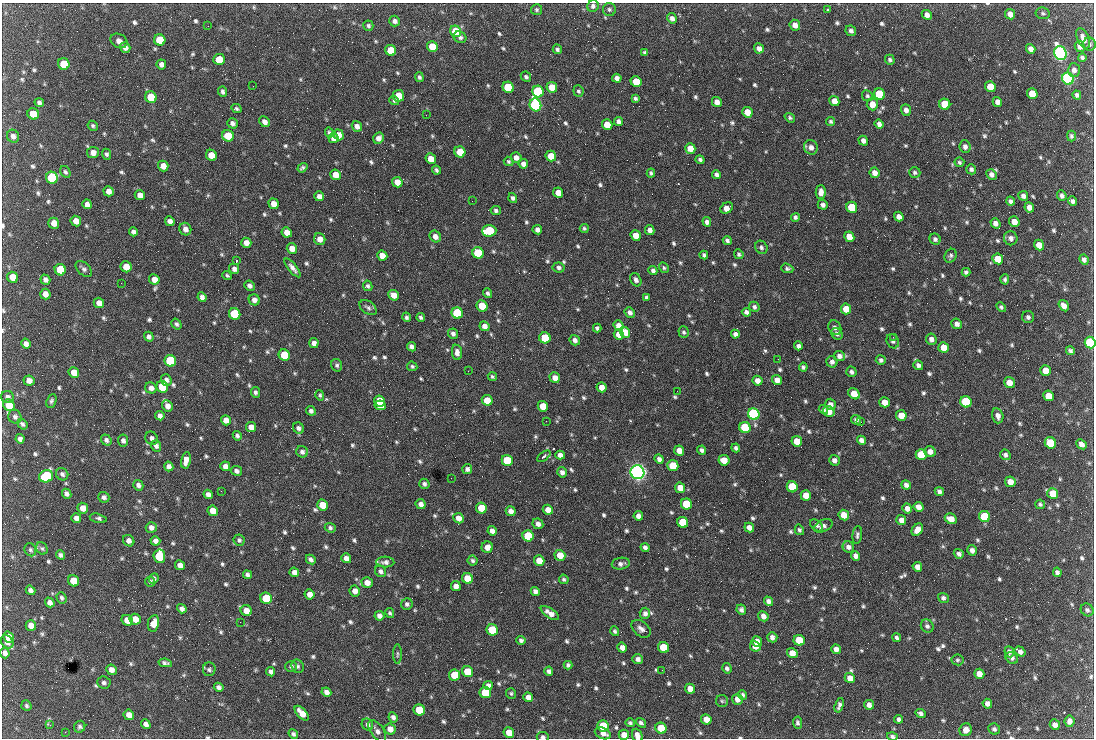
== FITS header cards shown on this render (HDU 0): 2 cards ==
NAXIS1  =                 1092 /fastest changing axis
NAXIS2  =                  736 /next to fastest changing axis

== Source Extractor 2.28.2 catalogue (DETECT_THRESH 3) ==
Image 1092 x 736 px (HDU 0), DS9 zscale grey, 1 PNG px = 1 image px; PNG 1096 x 740 px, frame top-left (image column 1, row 736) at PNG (2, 3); each listed source drawn as its Kron ellipse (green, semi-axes under 4 px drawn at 4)
Background 1560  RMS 37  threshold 111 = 3 sigma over >= 5 px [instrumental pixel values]
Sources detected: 838; of the 838, the 500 brightest by FLUX_AUTO listed and drawn (338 fainter detections omitted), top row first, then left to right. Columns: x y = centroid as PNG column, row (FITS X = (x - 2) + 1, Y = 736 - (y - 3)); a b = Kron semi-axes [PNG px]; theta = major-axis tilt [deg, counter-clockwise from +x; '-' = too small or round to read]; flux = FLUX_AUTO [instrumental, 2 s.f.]
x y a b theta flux
593 6 6 5 - 6.9e+03
609 9 6 6 - 5.7e+03
537 10 5 5 - 4.6e+03
827 10 3 3 - 8.1e+03
1043 13 7 6 - 5.0e+03
1010 14 5 5 - 1.7e+04
927 15 5 4 - 1.2e+04
672 18 5 4 - 9.1e+03
395 21 5 5 - 9.3e+03
795 25 5 5 - 1.4e+04
208 26 2 2 - 4.9e+03
368 26 5 5 - 5.6e+03
455 31 6 5 - 8.3e+04
851 31 5 5 - 7.8e+03
460 37 6 5 - 7.3e+03
1083 38 11 6 -64 1.8e+04
160 40 6 5 - 7.5e+04
119 41 9 6 -28 1.2e+04
1089 44 6 6 - 5.3e+03
432 46 5 5 - 5.3e+04
1080 46 6 5 - 9.6e+03
125 47 5 5 - 1.2e+04
759 48 5 4 - 1.1e+04
557 49 5 4 - 5.0e+03
1031 49 5 4 - 1.3e+04
391 50 5 5 - 5.6e+04
645 53 4 3 - 5.1e+03
1060 53 7 6 - 1.3e+06
1082 58 4 3 - 5.4e+03
219 59 6 5 - 5.0e+04
890 60 5 4 - 5.3e+03
64 64 6 5 - 7.7e+04
161 64 5 4 - 1.1e+04
1074 70 7 6 - 1.1e+04
419 77 5 4 - 5.5e+03
526 77 6 4 -44 5.2e+03
617 78 5 4 - 1.0e+04
1068 79 6 5 - 8.3e+05
636 82 6 5 - 6.0e+04
253 86 2 2 - 1.9e+04
508 87 6 5 - 1.7e+05
552 87 5 5 - 3.9e+04
990 87 5 5 - 5.7e+04
538 91 6 5 - 2.8e+05
578 91 6 5 - 5.1e+03
223 92 5 4 - 7.1e+03
879 94 6 5 - 2.0e+05
1032 94 5 5 - 6.0e+04
1077 95 4 4 - 6.3e+03
398 96 6 5 - 4.7e+04
867 96 6 5 - 4.9e+03
151 97 6 5 - 7.7e+04
635 98 4 4 - 5.4e+03
394 100 5 4 - 5.2e+03
834 101 5 5 - 2.1e+04
717 102 5 4 - 1.7e+04
997 102 5 4 - 1.1e+04
39 103 5 4 - 7.2e+03
872 104 6 5 - 2.7e+04
945 104 6 5 - 9.4e+04
535 105 6 5 - 5.9e+05
236 109 5 4 - 5.2e+03
906 110 5 5 - 1.1e+04
747 112 5 5 - 3.2e+04
33 114 6 5 - 3.8e+04
426 115 2 2 - 6.1e+03
790 118 5 4 - 4.8e+03
618 121 5 4 - 9.2e+03
831 121 5 4 - 4.9e+03
265 122 6 5 - 1.1e+04
232 123 5 5 - 8.5e+03
879 124 5 4 - 1.0e+04
607 125 5 5 - 4.3e+04
93 126 5 4 - 4.8e+03
357 126 5 5 - 1.2e+04
329 132 5 4 - 4.8e+03
339 135 5 5 - 2.0e+04
13 136 6 6 - 9.7e+03
228 136 6 5 - 6.5e+04
1071 136 5 4 - 5.3e+03
333 138 5 5 - 1.3e+04
379 138 6 5 - 1.5e+04
863 141 5 4 - 9.7e+03
811 147 7 6 - 1.3e+04
965 147 6 5 - 1.0e+04
690 148 5 5 - 3.1e+04
93 152 6 5 - 1.6e+04
460 152 6 5 - 5.2e+04
106 154 5 4 - 5.6e+03
211 155 6 5 - 4.0e+04
551 156 5 5 - 3.5e+04
516 158 6 5 - 1.3e+04
431 159 5 5 - 2.8e+04
700 160 4 3 - 6.3e+03
509 161 5 4 - 4.5e+03
959 162 5 4 - 4.9e+03
523 164 5 4 - 1.1e+04
163 166 5 5 - 2.3e+04
302 168 5 3 - 5.3e+03
971 169 5 5 - 6.7e+03
436 170 4 3 - 5.1e+03
65 172 6 4 -59 4.5e+03
915 172 6 5 - 5.3e+03
651 173 4 4 - 5.2e+03
874 173 5 4 - 1.7e+04
336 175 5 5 - 2.7e+04
716 175 4 4 - 7.2e+03
991 175 6 5 - 9.4e+03
52 178 6 6 - 2.7e+05
397 182 5 5 - 2.4e+04
109 191 5 5 - 1.6e+04
821 192 6 5 - 1.7e+04
558 193 5 5 - 2.8e+04
140 195 5 5 - 1.7e+04
319 196 5 5 - 1.3e+04
1023 196 5 4 - 9.6e+03
1062 196 5 4 - 7.8e+03
513 198 5 4 - 6.2e+03
472 201 2 2 - 5.7e+03
1010 201 4 4 - 6.9e+03
1072 201 4 4 - 7.6e+03
87 204 5 4 - 1.1e+04
274 204 5 5 - 2.2e+04
823 205 5 4 - 8.0e+03
852 207 6 5 - 1.5e+05
1029 207 5 4 - 1.4e+04
727 208 7 5 34 2.1e+04
496 211 5 4 - 6.3e+03
795 217 4 4 - 5.5e+03
899 217 5 4 - 1.3e+04
76 221 5 5 - 2.0e+04
170 221 5 4 - 1.1e+04
707 222 5 4 - 7.8e+03
1014 222 5 5 - 2.5e+04
54 223 5 5 - 2.0e+04
995 223 5 4 - 1.1e+04
584 228 4 4 - 4.5e+03
185 229 6 6 - 1.3e+04
537 230 5 4 - 1.1e+04
650 230 5 4 - 1.1e+04
489 231 7 5 3 1.7e+05
133 232 4 4 - 7.6e+03
287 232 5 5 - 1.9e+04
636 235 5 5 - 3.4e+04
435 236 6 5 - 1.3e+04
849 237 5 5 - 3.3e+04
1011 238 7 6 - 1.0e+04
320 239 6 5 - 2.0e+04
935 239 6 5 - 7.6e+03
727 240 4 4 - 5.8e+03
246 243 5 5 - 1.7e+04
1039 245 5 5 - 2.7e+04
761 247 7 6 - 7.4e+03
292 248 5 5 - 2.3e+04
478 253 6 5 - 1.5e+05
739 254 5 4 - 4.9e+03
704 255 4 4 - 5.5e+03
382 256 5 5 - 2.6e+04
951 256 7 5 63 6.1e+03
998 259 5 5 - 5.7e+04
1084 260 5 4 - 8.5e+03
236 261 3 2 - 1.2e+05
126 267 5 5 - 3.4e+04
559 267 6 5 - 6.6e+03
292 268 11 4 -51 1.2e+04
664 268 6 4 -61 4.8e+03
787 268 6 4 -20 5.7e+03
84 269 10 6 -42 8.3e+03
234 269 5 5 - 9.6e+03
60 270 6 5 - 1.0e+05
653 271 5 4 - 7.3e+03
966 272 4 4 - 5.5e+03
227 275 5 3 - 4.5e+03
13 277 6 5 - 3.2e+04
154 279 5 5 - 1.9e+04
1005 279 5 4 - 5.5e+03
45 280 5 4 - 9.5e+03
636 280 7 5 -61 8.7e+03
121 283 2 2 - 8.9e+03
250 286 5 4 - 9.1e+03
368 286 5 4 - 5.8e+03
487 293 5 4 - 6.2e+03
45 294 5 5 - 1.7e+04
394 295 5 5 - 2.2e+04
202 297 5 4 - 9.4e+03
646 297 4 4 - 5.4e+03
254 300 5 5 - 1.3e+04
99 303 5 5 - 1.7e+04
482 306 6 5 - 5.7e+04
1064 306 6 4 -57 1.5e+04
754 307 5 5 - 6.3e+03
1001 307 5 4 - 5.0e+03
368 308 10 6 -36 8.0e+03
846 309 5 5 - 4.1e+04
630 312 5 4 - 9.6e+03
746 312 5 4 - 7.6e+03
457 313 6 5 - 2.6e+05
235 314 6 5 - 2.1e+05
406 317 5 4 - 5.5e+03
421 317 4 3 - 5.5e+03
1028 317 6 6 - 7.3e+03
176 324 6 4 -55 6.0e+03
957 324 5 5 - 1.0e+04
618 325 5 4 - 1.7e+04
484 326 5 5 - 1.2e+04
597 328 4 4 - 5.6e+03
835 328 7 6 - 7.9e+03
625 332 6 5 - 2.8e+04
684 332 6 5 - 5.3e+03
453 334 5 5 - 7.6e+03
619 334 5 5 - 2.6e+04
735 334 4 4 - 9.5e+03
837 334 6 5 - 6.9e+03
149 337 5 4 - 8.2e+03
893 337 2 2 - 1.5e+04
545 338 6 5 - 8.7e+04
931 339 6 5 - 1.1e+04
575 340 5 5 - 9.1e+03
893 341 7 6 - 6.9e+03
314 343 5 4 - 1.2e+04
1090 343 6 5 - 2.6e+05
26 344 5 4 - 1.2e+04
798 346 4 4 - 7.0e+03
411 347 5 4 - 9.2e+03
943 348 5 5 - 2.7e+04
1070 351 4 4 - 5.7e+03
457 352 8 5 -82 1.3e+04
284 355 6 5 - 9.1e+04
839 356 5 5 - 1.1e+04
778 359 2 2 - 8.6e+03
881 360 5 5 - 6.7e+03
170 361 6 5 - 3.1e+05
832 362 6 5 - 8.2e+03
337 365 6 5 - 5.5e+03
918 365 5 4 - 7.4e+03
412 366 5 4 - 4.8e+03
803 367 4 4 - 5.5e+03
468 371 2 2 - 5.7e+03
1045 371 5 5 - 3.4e+04
851 372 5 5 - 6.7e+03
74 373 5 5 - 2.7e+04
492 377 5 4 - 4.7e+03
555 378 5 5 - 1.8e+04
29 380 5 5 - 1.4e+04
166 380 6 5 - 9.5e+03
777 380 5 5 - 1.6e+04
757 381 5 4 - 1.6e+04
1009 383 5 5 - 2.5e+04
162 387 6 5 - 1.1e+05
602 387 5 5 - 2.0e+04
151 388 6 5 - 1.2e+04
677 391 2 2 - 5.9e+03
255 392 5 4 - 5.8e+03
854 394 6 5 - 3.6e+04
320 395 5 4 - 4.6e+03
1048 396 5 5 - 3.6e+04
8 397 6 6 - 8.2e+03
487 400 5 5 - 4.0e+04
51 401 7 4 68 5.4e+03
379 401 5 5 - 7.7e+04
885 402 5 5 - 2.4e+04
966 402 6 5 - 2.8e+05
830 404 6 5 - 1.4e+04
9 405 6 5 - 5.4e+04
380 405 5 5 - 7.6e+04
167 406 6 5 - 1.5e+04
543 406 5 5 - 4.6e+04
823 410 5 4 - 6.5e+03
311 411 5 4 - 6.8e+03
829 411 6 5 - 2.8e+04
754 414 6 5 - 7.0e+05
901 415 5 5 - 3.4e+04
160 416 5 4 - 9.9e+03
998 416 8 5 -75 1.2e+04
15 417 7 6 - 6.7e+03
226 420 5 5 - 1.7e+04
856 420 5 4 - 8.1e+03
546 421 2 2 - 6.4e+03
861 422 2 2 - 6.0e+03
22 424 6 4 -53 5.8e+03
251 427 5 5 - 2.1e+04
298 428 6 5 - 8.7e+03
745 428 6 5 - 1.7e+05
237 436 5 4 - 6.7e+03
152 438 7 6 - 9.6e+03
20 439 5 4 - 9.3e+03
106 440 5 5 - 7.3e+03
123 440 6 5 - 8.2e+03
861 440 4 4 - 1.1e+04
797 441 5 5 - 3.9e+04
1050 443 6 5 - 1.0e+05
1081 444 6 4 -40 1.2e+04
156 446 6 5 - 9.0e+03
736 448 4 4 - 5.9e+03
702 450 4 4 - 8.0e+03
679 451 5 5 - 2.3e+04
302 452 6 5 - 8.1e+03
930 452 6 5 - 1.3e+04
560 455 5 4 - 1.1e+04
921 455 5 5 - 9.7e+04
1005 455 5 5 - 7.4e+03
544 456 8 4 38 5.6e+03
659 459 5 4 - 8.9e+03
186 460 8 5 79 1.8e+04
507 460 5 5 - 1.3e+05
724 460 5 5 - 3.4e+04
834 460 5 5 - 1.0e+04
169 466 5 4 - 1.1e+04
225 466 5 4 - 1.2e+04
673 466 5 5 - 1.1e+05
467 469 5 5 - 7.5e+03
237 471 6 5 - 8.3e+03
562 472 5 4 - 9.2e+03
637 472 7 6 - 1.7e+06
62 474 6 5 - 7.6e+03
46 476 7 6 - 2.0e+05
451 478 2 2 - 5.0e+03
1010 482 5 5 - 2.2e+04
424 484 5 5 - 6.4e+03
138 485 5 5 - 9.6e+03
906 485 5 4 - 9.3e+03
792 487 5 5 - 1.6e+05
680 488 5 5 - 2.9e+04
221 491 2 2 - 7.3e+03
939 491 5 4 - 7.4e+03
1053 493 5 5 - 4.5e+04
67 494 5 4 - 7.7e+03
208 494 5 4 - 1.0e+04
806 495 5 5 - 3.7e+04
104 497 6 5 - 7.7e+03
421 504 5 5 - 1.1e+04
686 504 5 5 - 1.2e+05
1040 504 5 4 - 4.9e+03
322 505 5 5 - 4.5e+04
918 507 5 4 - 1.7e+04
83 508 5 5 - 2.1e+04
481 508 5 5 - 6.0e+04
907 508 5 4 - 1.3e+04
548 510 5 4 - 2.0e+04
213 511 5 5 - 2.6e+04
511 511 5 4 - 1.3e+04
844 515 5 5 - 3.1e+04
638 516 5 4 - 1.1e+04
985 516 6 5 - 1.6e+05
76 518 5 4 - 1.1e+04
98 518 8 4 -14 6.8e+03
459 518 5 5 - 1.8e+04
951 519 6 5 - 2.5e+04
901 520 5 5 - 1.3e+04
683 522 5 5 - 9.4e+04
538 524 6 5 - 1.2e+04
817 525 7 5 -38 6.4e+03
823 526 10 5 26 7.9e+03
151 527 5 5 - 1.1e+04
749 527 5 4 - 1.2e+04
330 528 5 4 - 5.7e+03
799 530 5 4 - 4.6e+03
917 530 7 5 53 1.8e+04
492 531 5 4 - 1.2e+04
857 535 9 4 84 6.6e+03
528 536 6 5 - 1.8e+05
239 540 6 5 - 5.5e+03
129 541 6 5 - 1.1e+04
155 541 5 4 - 9.9e+03
487 547 6 5 - 1.8e+04
645 547 4 4 - 7.3e+03
848 547 6 5 - 9.5e+03
42 548 6 5 - 4.5e+03
30 550 7 5 -61 5.1e+03
972 550 5 5 - 1.0e+04
959 554 5 4 - 7.5e+03
60 555 5 4 - 6.0e+03
560 555 5 5 - 3.2e+04
159 556 7 5 -85 1.7e+05
856 556 5 4 - 1.0e+04
346 558 5 4 - 1.3e+04
311 559 5 4 - 7.7e+03
473 560 5 5 - 5.6e+03
539 561 5 5 - 3.2e+04
385 562 9 5 -2 8.9e+03
621 564 9 6 9 9.2e+03
180 565 5 5 - 1.5e+04
917 567 5 4 - 1.4e+04
380 571 6 5 - 7.5e+03
294 572 5 4 - 1.2e+04
1057 572 5 4 - 7.9e+03
247 575 5 4 - 7.4e+03
154 578 5 4 - 6.0e+03
467 578 6 5 - 4.9e+04
564 579 5 4 - 5.0e+03
73 581 6 5 - 4.5e+04
150 582 5 4 - 4.7e+03
367 583 6 5 - 2.1e+04
456 586 5 5 - 1.3e+04
31 590 5 4 - 8.3e+03
355 591 5 5 - 1.6e+04
535 591 5 4 - 9.1e+03
310 594 5 5 - 1.8e+04
61 598 6 5 - 5.8e+03
266 598 6 5 - 8.8e+04
943 598 6 5 - 7.0e+03
768 601 5 4 - 9.3e+03
50 602 5 4 - 1.2e+04
407 604 6 5 - 6.5e+03
182 609 5 4 - 9.9e+03
741 610 5 4 - 8.4e+03
1087 610 7 6 - 6.6e+03
246 611 6 5 - 2.4e+04
390 613 5 4 - 4.8e+03
550 613 10 5 -34 1.7e+04
645 613 5 5 - 9.3e+03
379 616 5 5 - 1.1e+04
763 616 5 4 - 1.3e+04
135 619 6 5 - 2.7e+04
127 620 6 5 - 2.8e+04
240 622 2 2 - 4.7e+03
153 623 8 5 80 3.1e+04
31 625 5 5 - 2.1e+04
927 626 7 6 - 6.8e+03
641 629 11 7 -40 1.2e+04
492 630 6 5 - 1.2e+05
615 631 5 4 - 5.1e+03
8 637 6 5 - 1.9e+04
772 637 5 5 - 1.0e+04
897 638 4 4 - 6.2e+03
521 640 4 4 - 7.0e+03
799 640 6 5 - 6.6e+04
7 642 7 5 -48 1.2e+04
757 642 5 5 - 1.9e+04
755 646 5 5 - 2.2e+04
664 647 5 5 - 8.0e+04
622 648 5 4 - 1.4e+04
836 649 5 4 - 1.1e+04
1009 652 5 4 - 7.5e+03
1020 652 6 4 -34 9.4e+03
5 653 5 4 - 1.0e+04
792 653 5 5 - 2.4e+04
397 654 10 3 90 4.5e+03
1012 658 7 5 -35 8.0e+03
638 659 5 5 - 9.6e+03
957 660 6 5 - 4.8e+03
165 663 7 4 -10 6.7e+03
568 665 4 4 - 5.9e+03
291 666 6 5 - 7.1e+03
298 666 7 6 - 6.0e+03
727 668 5 4 - 6.5e+03
209 669 7 6 - 6.0e+03
111 670 5 5 - 1.4e+04
662 670 2 2 - 6.2e+03
549 671 4 4 - 6.9e+03
271 672 5 4 - 8.3e+03
468 672 6 5 - 6.0e+04
979 674 5 5 - 2.0e+04
454 675 6 5 - 5.5e+04
850 678 5 5 - 2.0e+04
104 683 7 6 - 6.8e+03
488 685 5 4 - 9.4e+03
219 687 5 4 - 9.0e+03
690 689 5 5 - 1.9e+04
326 692 5 4 - 1.1e+04
485 693 6 5 - 1.0e+05
511 693 5 5 - 4.4e+03
743 695 5 4 - 5.4e+03
528 697 5 4 - 1.3e+04
737 699 5 5 - 1.4e+04
722 701 6 6 - 4.5e+03
987 704 5 4 - 1.3e+04
839 705 7 4 73 7.6e+03
869 705 5 4 - 1.1e+04
26 706 5 5 - 4.7e+03
419 710 6 5 - 8.7e+04
302 713 9 5 -48 2.7e+04
920 713 5 4 - 7.3e+03
129 715 5 5 - 1.6e+04
393 717 5 4 - 8.8e+03
706 719 5 5 - 2.4e+04
899 719 4 3 - 6.0e+03
1069 721 6 5 - 1.1e+04
630 723 5 4 - 4.9e+03
641 723 6 4 -37 5.7e+03
797 723 6 4 -87 5.8e+03
146 724 5 4 - 9.9e+03
367 724 6 5 - 6.5e+03
50 725 4 2 - 6.3e+03
1055 725 5 4 - 1.1e+04
603 726 6 5 - 1.1e+05
80 727 6 5 - 5.6e+03
661 728 6 5 - 6.1e+04
390 729 6 5 - 1.9e+04
994 729 6 5 - 6.3e+03
966 730 6 6 - 1.4e+04
377 731 12 6 -55 1.2e+04
65 732 2 2 - 1.0e+04
509 733 5 5 - 3.1e+04
603 733 8 5 -22 1.4e+04
293 734 5 4 - 6.2e+03
624 735 5 5 - 2.2e+04
637 735 7 5 -66 1.4e+04
892 736 5 4 - 6.1e+03
543 737 6 5 - 5.8e+03
At the frame edge (FLAGS 8, measured only in part): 6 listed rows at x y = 1090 343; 5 653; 624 735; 637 735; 892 736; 543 737
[338 fainter detections neither listed nor drawn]